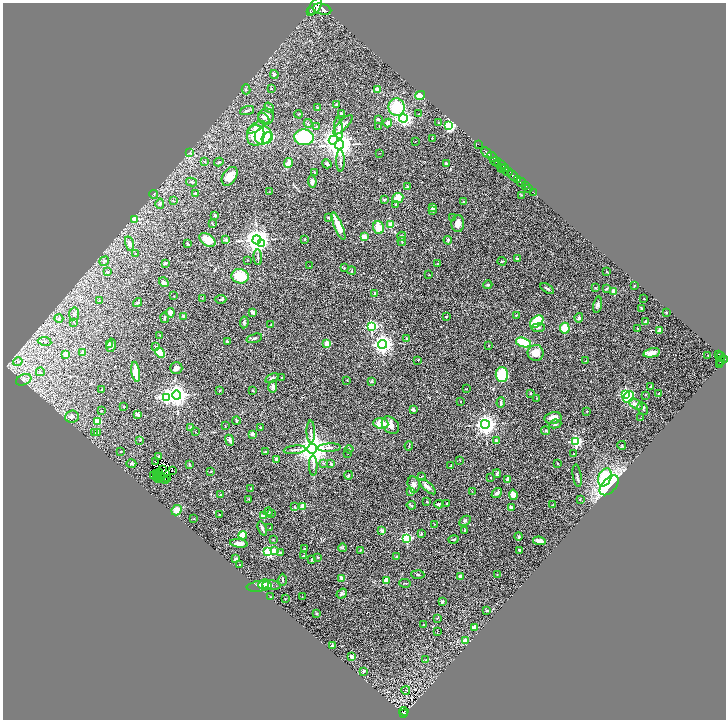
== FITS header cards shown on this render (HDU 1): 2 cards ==
NAXIS1  =                 1447
NAXIS2  =                 1435

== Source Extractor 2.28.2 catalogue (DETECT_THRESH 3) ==
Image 1447 x 1435 px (HDU 1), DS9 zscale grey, zoomed out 1/2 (1 PNG px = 2 x 2 image px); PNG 728 x 722 px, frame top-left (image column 2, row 1434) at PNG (3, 3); each listed source drawn as its Kron ellipse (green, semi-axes under 4 px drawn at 4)
Background 0.804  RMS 0.071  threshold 0.213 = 3 sigma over >= 5 px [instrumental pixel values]
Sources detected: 389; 40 cannot appear on this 1/2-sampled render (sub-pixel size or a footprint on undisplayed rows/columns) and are neither listed nor drawn; the other 349 listed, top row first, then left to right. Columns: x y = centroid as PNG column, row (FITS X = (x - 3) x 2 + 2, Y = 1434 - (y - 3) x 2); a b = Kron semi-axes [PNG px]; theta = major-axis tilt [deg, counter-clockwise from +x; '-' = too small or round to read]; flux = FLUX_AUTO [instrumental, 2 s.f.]
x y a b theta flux
315 6 10 5 57 6400
322 9 9 5 -14 5900
310 12 3 1 - 610
274 74 4 4 - 23
271 88 2 2 - 11
246 89 5 2 - 10
377 89 4 3 - 52
420 95 5 3 - 190
337 105 3 2 - 13
397 107 9 8 - 500
269 108 6 3 -55 17
318 108 2 2 - 34
247 110 7 3 18 25
341 113 3 3 - 14
299 114 4 2 - 6.7
419 114 2 2 - 4.9
266 116 8 8 - 67
264 118 6 4 -41 31
403 118 4 4 - 2800
378 119 4 3 - 17
308 123 4 4 - 17
388 123 4 4 - 41
438 123 4 3 - 15
343 125 13 4 45 87
449 125 4 3 - 1400
379 126 3 2 - 4.1
256 127 9 3 31 33
316 127 2 2 - 24
339 128 11 4 -83 56
256 135 10 9 - 330
263 135 9 8 - 610
304 137 10 8 -4 780
267 138 6 5 - 170
432 138 2 2 - 16
333 140 4 4 - 6400
415 141 2 1 - 2.9
478 144 2 1 - 26
339 145 5 4 - 16000
190 152 4 3 - 15
487 152 6 2 -45 1700
380 153 2 2 - 6.7
492 157 6 2 -41 1800
340 161 10 3 -89 32
495 161 5 2 - 470
205 162 4 3 - 12
219 162 5 3 - 14
288 163 5 3 - 150
446 163 4 2 - 14
498 163 4 2 - 550
327 164 5 3 - 25
501 165 3 2 - 820
505 168 3 2 - 530
502 169 4 2 - 150
507 171 5 3 - 1200
315 173 3 2 - 13
513 175 6 3 -43 3200
230 176 10 6 56 130
518 179 2 2 - 600
312 181 6 3 -84 35
191 182 6 3 -11 19
521 182 5 2 - 1700
525 186 2 2 - 230
408 187 3 3 - 23
529 189 2 2 - 290
269 192 2 2 - 4.4
195 193 4 3 - 12
534 193 2 1 - 29
154 194 4 3 - 12
521 195 3 2 - 6.8
398 198 5 5 - 140
384 200 2 2 - 54
173 201 3 2 - 11
463 201 2 2 - 10
160 204 5 4 - 36
396 204 3 3 - 13
433 208 2 2 - 140
433 211 2 2 - 19
215 215 2 2 - 35
328 218 3 2 - 14
453 218 3 2 - 19
135 219 3 2 - 160
212 224 3 2 - 5.7
458 224 8 6 88 88
391 225 2 2 - 300
338 226 15 4 -67 200
378 228 6 5 - 170
402 236 4 3 - 19
364 237 4 3 - 74
226 239 3 3 - 36
305 239 2 2 - 21
207 240 9 5 -35 170
257 240 4 4 - 14000
448 240 4 2 - 12
402 241 4 3 - 13
261 243 4 3 - 320
129 244 7 4 -75 54
187 244 3 2 - 9.6
135 253 3 2 - 6.1
258 257 8 2 -86 18
517 259 2 2 - 85
248 260 2 2 - 8.6
104 261 5 4 - 29
502 261 4 2 - 15
165 263 2 2 - 35
437 264 3 2 - 7.3
309 266 2 1 - 7.4
344 268 3 2 - 9.6
352 270 4 2 - 10
107 272 3 2 - 9.1
607 272 2 1 - 6.8
429 275 3 3 - 8.7
240 276 9 7 -13 330
164 282 5 3 - 49
488 285 4 3 - 17
634 285 2 2 - 5.9
595 288 3 3 - 8.2
607 288 4 2 - 12
547 289 8 2 -31 25
614 291 2 2 - 230
375 293 3 3 - 12
174 296 2 1 - 6.9
202 298 2 2 - 4
220 299 6 2 2 14
644 299 2 2 - 17
99 301 3 2 - 6.5
138 303 5 3 - 16
598 305 8 4 79 37
642 308 3 2 - 8.5
252 312 3 3 - 80
666 312 3 2 - 7.7
170 313 5 4 - 82
74 314 6 5 - 36
516 315 3 2 - 8.9
183 316 2 2 - 36
446 317 2 2 - 30
59 318 4 4 - 21
165 318 5 3 - 25
579 318 5 4 - 23
74 322 3 3 - 11
244 322 6 2 82 21
537 322 8 5 42 550
645 322 3 2 - 26
271 324 2 1 - 6.4
371 326 3 3 - 1500
538 328 6 3 8 27
565 328 5 5 - 220
637 329 2 2 - 12
659 331 3 3 - 25
160 335 2 2 - 7.5
254 338 8 3 16 31
407 338 2 2 - 30
44 341 7 3 -9 27
227 342 3 3 - 31
523 342 8 4 -17 400
327 344 2 2 - 320
382 344 4 4 - 7900
109 345 4 3 - 28
111 345 7 4 81 55
156 346 4 3 - 9
489 346 3 2 - 9.7
83 353 2 2 - 140
160 353 5 4 - 220
536 353 8 8 - 120
652 353 8 4 13 120
66 354 2 2 - 280
719 354 3 2 - 230
707 355 2 1 - 12
721 357 4 1 - 240
724 359 3 2 - 530
418 360 2 2 - 11
586 361 2 1 - 4.1
720 361 5 3 - 460
18 362 5 2 - 14
720 365 3 1 - 66
176 368 6 5 - 48
40 372 4 3 - 15
136 372 10 3 -82 290
502 375 7 6 - 580
272 378 7 4 26 30
282 378 3 2 - 17
24 380 8 5 23 40
347 380 3 2 - 6.6
371 381 4 3 - 11
273 387 6 3 79 37
651 387 3 2 - 17
466 389 3 2 - 6
102 390 3 2 - 14
252 390 4 2 - 9.9
219 391 2 2 - 23
530 393 3 3 - 10
626 394 3 3 - 2000
658 394 2 2 - 16
177 395 4 4 - 10000
645 395 2 2 - 5.3
166 397 4 4 - 1600
629 397 6 5 - 400
536 398 2 2 - 7.3
460 401 2 2 - 5.6
501 403 5 2 - 36
636 404 7 4 -38 72
124 407 2 2 - 29
643 408 7 5 -65 32
413 409 2 2 - 120
101 411 2 2 - 40
587 411 2 2 - 5.1
138 415 3 2 - 49
72 417 7 6 - 48
553 418 8 6 11 85
640 418 2 2 - 4.9
236 421 4 2 - 18
98 422 4 3 - 200
381 423 7 5 -7 180
485 424 4 4 - 8300
555 424 6 4 8 31
390 425 10 7 -46 110
225 426 4 2 - 8.4
191 428 2 2 - 120
261 428 4 2 - 9
546 431 4 3 - 16
195 432 2 2 - 4.3
311 432 11 3 -89 33
94 433 3 2 - 7.8
98 433 3 2 - 6.7
252 434 4 3 - 31
139 440 3 2 - 7.3
230 440 6 3 -68 47
496 440 4 3 - 34
576 442 3 3 - 1800
622 445 4 2 - 9.3
409 446 4 2 - 8.5
329 448 11 3 3 41
312 449 5 5 - 23000
349 449 4 3 - 14
295 450 11 3 6 35
121 451 3 2 - 6.6
265 452 3 2 - 9
348 453 2 2 - 4.5
574 454 2 2 - 32
159 456 4 3 - 13
276 460 3 2 - 80
460 460 3 1 - 5.6
155 462 2 1 - 7.9
323 463 4 3 - 14
131 464 5 3 - 26
189 464 3 3 - 11
331 464 4 3 - 19
557 464 2 2 - 12
313 466 10 3 -89 31
451 466 3 2 - 11
163 469 3 1 - 6.5
172 471 3 1 - 7.3
211 471 3 2 - 6.7
157 473 3 1 - 0.0072
159 473 3 1 - 3.5
497 474 4 2 - 20
153 475 2 1 - 4.5
348 475 4 2 - 10
159 476 2 1 - 3.4
421 476 3 2 - 9.3
577 476 11 3 -81 27
157 477 2 1 - 4.7
490 477 2 2 - 5.3
605 477 9 6 68 500
161 478 2 1 - 6.9
167 478 4 1 - 5.2
508 479 4 3 - 73
158 480 2 1 - 13
166 480 2 1 - 8
414 484 8 6 -77 53
609 485 12 7 48 2100
427 487 10 3 -42 59
251 489 3 2 - 12
411 491 2 2 - 90
472 491 2 2 - 5
497 493 6 4 38 31
221 494 2 2 - 24
513 495 5 4 - 80
249 499 4 3 - 10
580 499 4 2 - 9
426 502 3 2 - 7.1
447 503 4 2 - 11
439 504 4 3 - 39
411 505 5 3 - 17
552 505 3 2 - 7.6
303 506 2 2 - 230
294 507 3 3 - 9.5
511 507 4 3 - 16
177 510 5 4 - 150
268 512 4 4 - 22
271 514 3 3 - 10
219 515 2 2 - 14
264 516 2 2 - 270
194 519 3 2 - 6
465 521 6 4 32 20
434 524 3 2 - 4.2
262 528 7 3 -70 39
270 528 3 2 - 6.9
465 530 2 2 - 24
382 531 3 2 - 76
421 533 4 3 - 10
243 535 4 4 - 160
519 536 4 3 - 18
407 538 3 3 - 1200
273 540 2 2 - 7.1
453 540 5 3 - 13
539 541 6 3 -8 56
239 543 9 4 -8 73
304 548 3 2 - 8.7
342 548 4 4 - 17
274 550 3 2 - 130
360 550 3 3 - 9.5
520 550 2 2 - 57
268 552 3 3 - 940
280 553 4 3 - 44
303 556 3 3 - 13
397 556 3 2 - 12
318 557 3 3 - 9.3
236 559 3 2 - 38
312 560 2 2 - 18
240 565 3 2 - 22
418 574 6 2 -4 15
497 574 2 1 - 4.1
460 576 3 3 - 38
341 578 3 2 - 47
283 580 6 2 -89 15
386 580 2 2 - 240
405 583 6 2 -14 12
264 584 6 4 27 41
271 585 9 5 -3 27
259 586 12 5 6 110
342 594 6 4 37 27
271 597 2 2 - 7.2
302 597 2 1 - 6.1
285 599 2 1 - 3.9
442 602 3 2 - 23
487 611 3 3 - 19
317 614 3 2 - 11
437 618 3 2 - 7.3
424 624 2 1 - 12
474 627 2 2 - 130
438 631 2 1 - 3.1
466 641 4 3 - 160
332 645 3 2 - 19
352 656 2 2 - 140
426 660 4 3 - 14
363 671 2 2 - 69
406 690 4 2 - 7.6
404 711 4 1 - 36
404 713 3 2 - 100
At the frame edge (FLAGS 8, measured only in part): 1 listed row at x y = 315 6
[40 sub-pixel or undisplayed-footprint detections neither listed nor drawn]